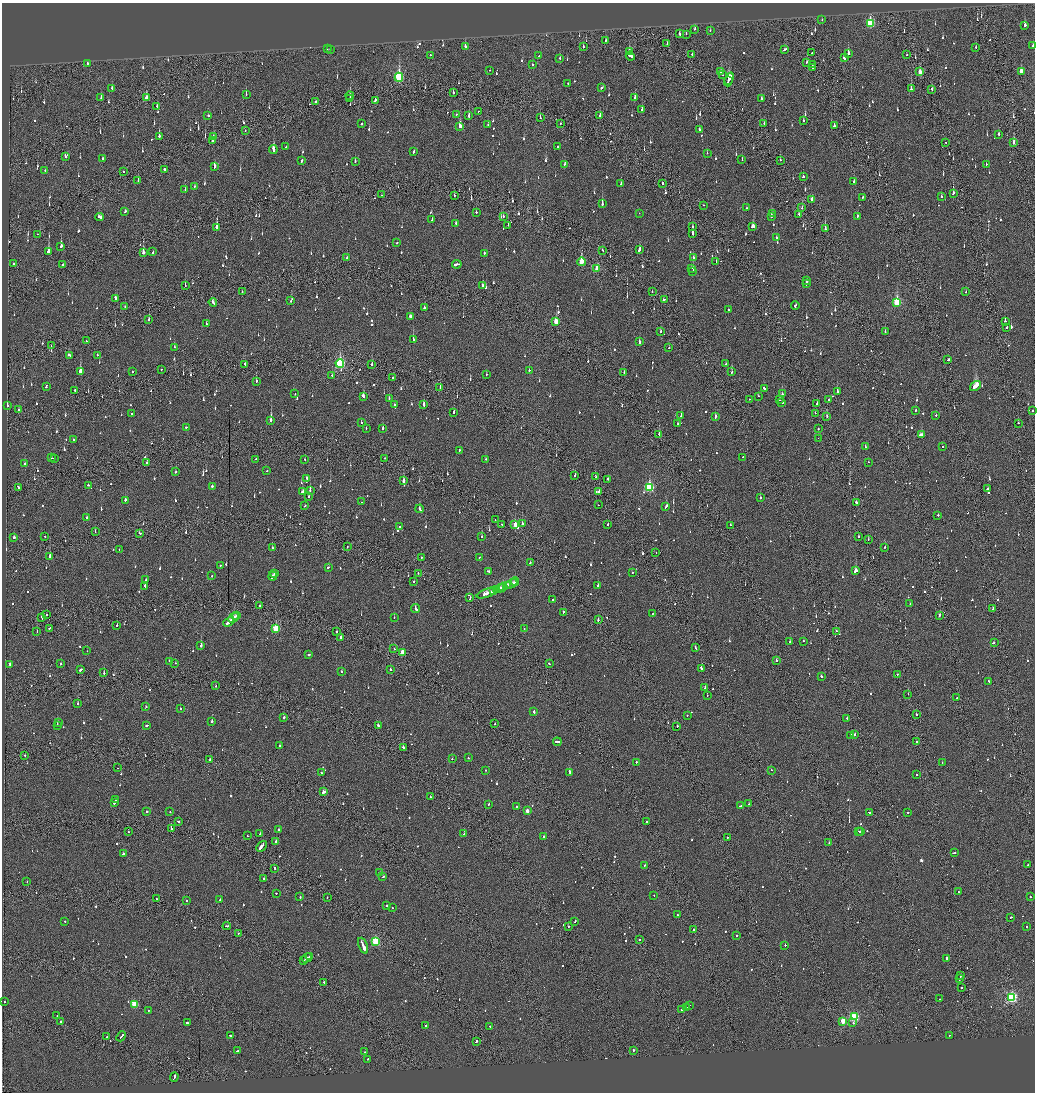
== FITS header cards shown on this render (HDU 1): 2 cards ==
NAXIS1  =                 2065
NAXIS2  =                 2180

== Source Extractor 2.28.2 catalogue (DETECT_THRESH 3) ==
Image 2065 x 2180 px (HDU 1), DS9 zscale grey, zoomed out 1/2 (1 PNG px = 2 x 2 image px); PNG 1037 x 1094 px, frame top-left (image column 1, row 2179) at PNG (2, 3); each listed source drawn as its Kron ellipse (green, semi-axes under 4 px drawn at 4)
Background -0.107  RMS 0.066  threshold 0.197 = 3 sigma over >= 5 px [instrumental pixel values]
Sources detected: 1268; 46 cannot appear on this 1/2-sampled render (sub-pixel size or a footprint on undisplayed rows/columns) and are neither listed nor drawn; of the other 1222, the 500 brightest by FLUX_AUTO listed and drawn (722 fainter detections omitted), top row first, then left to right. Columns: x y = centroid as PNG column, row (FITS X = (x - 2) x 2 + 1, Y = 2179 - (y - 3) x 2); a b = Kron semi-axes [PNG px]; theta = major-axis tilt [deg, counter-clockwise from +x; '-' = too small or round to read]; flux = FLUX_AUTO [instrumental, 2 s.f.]
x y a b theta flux
822 20 2 1 - 50
870 23 4 3 - 760
1025 25 3 2 - 94
695 29 3 2 - 94
710 30 2 2 - 55
680 34 3 2 - 110
686 34 2 1 - 61
605 41 3 2 - 63
667 44 3 1 - 60
465 46 4 2 - 160
1033 46 2 2 - 48
583 47 2 2 - 78
976 47 2 2 - 120
327 49 2 2 - 60
330 49 2 2 - 75
785 49 3 2 - 93
629 52 4 2 - 100
811 53 3 1 - 110
848 53 3 2 - 110
430 55 2 2 - 120
692 55 2 2 - 76
906 55 2 1 - 67
538 56 2 2 - 54
630 56 4 2 - 210
560 58 3 2 - 57
844 58 3 2 - 83
807 62 3 2 - 85
87 63 2 2 - 51
813 64 2 1 - 49
532 65 2 2 - 97
813 67 3 1 - 63
490 70 2 2 - 93
721 71 3 1 - 200
1021 71 4 2 - 140
920 72 4 2 - 150
723 75 2 1 - 97
399 77 4 3 - 1100
729 79 7 2 69 520
728 81 2 2 - 260
568 84 2 1 - 57
602 87 3 2 - 93
112 88 3 2 - 68
911 89 4 2 - 180
932 89 3 1 - 150
453 93 2 2 - 290
246 94 3 2 - 91
350 96 4 2 - 70
101 97 3 2 - 50
146 98 3 2 - 92
635 98 3 2 - 69
761 98 2 2 - 68
350 99 2 2 - 300
375 100 3 2 - 180
315 101 2 2 - 160
157 106 3 2 - 72
642 110 2 2 - 190
478 111 2 1 - 75
456 114 2 2 - 62
208 115 2 2 - 110
600 115 3 2 - 63
469 116 3 2 - 160
540 118 3 2 - 61
803 121 2 2 - 62
560 123 2 1 - 57
764 123 2 2 - 53
361 124 2 2 - 110
488 125 2 2 - 48
834 125 3 2 - 130
460 126 4 2 - 200
245 130 3 1 - 56
699 130 3 2 - 78
999 134 2 2 - 250
159 136 2 2 - 660
213 136 2 1 - 180
212 141 2 1 - 64
945 142 2 2 - 61
1014 143 3 2 - 330
286 147 2 2 - 54
558 147 2 2 - 64
273 149 4 2 - 550
414 151 3 2 - 120
707 153 2 2 - 99
66 156 3 2 - 370
103 158 2 2 - 53
302 160 3 2 - 160
742 160 2 1 - 56
780 160 2 1 - 51
355 161 2 2 - 87
565 164 2 2 - 64
986 164 2 2 - 150
214 167 4 2 - 130
165 169 2 2 - 170
45 170 2 2 - 48
123 171 2 2 - 67
803 177 2 2 - 51
138 181 3 1 - 50
854 182 2 2 - 88
662 183 2 1 - 320
621 184 3 2 - 100
194 186 2 2 - 49
185 190 2 2 - 49
953 193 3 2 - 150
381 195 2 1 - 61
454 195 2 2 - 58
863 197 3 2 - 92
941 197 3 2 - 63
812 199 3 2 - 91
602 204 2 2 - 290
704 205 2 1 - 96
802 207 4 1 - 78
746 208 2 2 - 50
125 211 2 2 - 55
476 212 2 2 - 84
639 213 2 1 - 66
772 213 3 2 - 110
799 214 3 2 - 86
503 216 2 2 - 65
771 216 2 1 - 330
857 216 2 2 - 53
100 217 4 3 - 130
432 220 2 2 - 73
456 224 3 2 - 63
508 225 2 1 - 53
753 226 3 3 - 130
217 227 3 2 - 770
692 227 2 2 - 83
825 229 4 2 - 300
693 233 3 2 - 160
37 234 2 1 - 54
776 238 3 2 - 63
396 243 2 2 - 280
61 246 3 2 - 320
639 249 4 2 - 140
602 250 2 1 - 89
48 251 3 2 - 470
153 252 2 2 - 110
143 253 3 2 - 240
484 253 2 2 - 390
693 257 3 2 - 86
347 258 2 1 - 140
581 262 4 3 - 380
716 262 2 1 - 52
13 264 2 2 - 52
63 264 2 1 - 130
457 264 5 2 - 170
691 268 3 2 - 51
597 269 3 2 - 320
693 272 2 2 - 130
807 281 3 2 - 250
806 284 2 2 - 170
185 286 3 1 - 50
483 286 2 1 - 220
652 291 2 1 - 300
242 292 2 1 - 58
966 292 2 2 - 82
115 298 4 2 - 160
664 299 2 2 - 75
291 301 2 2 - 59
213 302 4 2 - 100
897 302 4 3 - 850
795 305 4 2 - 210
125 307 2 2 - 52
424 308 2 2 - 66
728 310 2 2 - 60
410 317 4 2 - 220
149 319 2 2 - 110
556 321 3 2 - 320
1005 321 2 2 - 170
206 324 2 2 - 76
1007 327 2 1 - 64
661 331 2 2 - 120
885 332 2 2 - 76
413 340 2 2 - 170
86 341 2 2 - 84
639 342 4 2 - 140
51 346 2 1 - 54
175 347 2 2 - 74
669 348 2 2 - 58
69 355 4 2 - 310
97 355 2 2 - 52
948 360 2 2 - 94
340 363 4 3 - 1700
245 364 2 1 - 72
726 364 2 2 - 51
372 365 2 2 - 51
161 369 2 1 - 100
529 370 2 2 - 220
80 371 3 2 - 570
132 372 2 2 - 58
624 372 3 2 - 49
732 372 2 2 - 79
486 374 2 2 - 68
332 375 2 2 - 81
393 377 2 1 - 69
256 381 3 2 - 91
46 386 3 2 - 89
976 386 6 2 35 3200
440 387 2 1 - 54
764 388 3 2 - 200
75 390 2 2 - 68
837 391 3 2 - 120
295 394 2 2 - 53
782 394 2 2 - 50
363 396 3 2 - 120
758 396 2 2 - 91
389 398 2 2 - 94
750 399 2 1 - 63
780 400 2 2 - 190
829 400 2 1 - 52
782 402 2 2 - 92
817 403 2 1 - 470
394 404 2 2 - 51
424 404 3 2 - 280
7 405 2 2 - 59
19 410 2 2 - 120
916 410 2 2 - 49
1032 410 2 2 - 100
454 412 2 2 - 140
815 413 2 1 - 51
131 414 2 2 - 74
936 415 2 2 - 67
681 416 2 2 - 200
715 416 4 2 - 150
827 416 2 2 - 170
271 420 3 2 - 770
361 423 2 2 - 62
1018 423 2 2 - 120
677 424 2 2 - 82
186 427 2 2 - 66
366 428 2 2 - 55
383 428 2 2 - 310
818 429 2 1 - 230
659 434 2 1 - 150
921 435 4 2 - 140
818 438 2 1 - 94
73 439 2 2 - 51
865 447 2 2 - 87
943 447 2 2 - 55
459 450 2 2 - 89
742 457 2 2 - 70
52 458 2 1 - 53
385 458 2 1 - 110
54 459 2 2 - 85
256 459 2 2 - 69
486 459 2 2 - 50
305 460 2 2 - 67
868 462 2 2 - 97
147 463 2 2 - 93
25 464 2 2 - 150
267 471 2 2 - 57
175 472 2 2 - 52
575 475 2 2 - 130
596 477 3 2 - 190
306 478 2 2 - 83
608 479 2 2 - 87
403 481 3 2 - 580
88 485 2 2 - 150
212 486 2 2 - 460
18 487 3 2 - 130
649 487 4 3 - 1200
988 488 3 2 - 110
310 491 2 2 - 60
302 492 4 2 - 140
599 492 2 2 - 160
309 496 2 2 - 91
760 498 2 2 - 580
125 500 2 2 - 150
361 502 2 2 - 59
856 502 3 2 - 100
598 505 2 1 - 82
305 506 3 2 - 49
666 507 3 2 - 180
420 509 4 2 - 150
938 515 2 2 - 64
87 518 2 2 - 49
495 520 2 1 - 53
502 524 2 2 - 80
522 524 2 2 - 220
608 524 2 2 - 63
515 525 3 3 - 190
730 525 2 2 - 90
399 526 2 2 - 64
95 532 2 1 - 49
140 533 3 2 - 82
45 536 2 1 - 150
858 536 2 2 - 87
14 537 2 2 - 1200
482 537 2 2 - 59
868 539 2 1 - 51
347 546 2 1 - 86
885 547 2 2 - 350
272 548 2 2 - 120
119 550 2 1 - 79
656 552 2 2 - 130
50 556 2 2 - 320
421 557 2 2 - 150
479 557 2 2 - 60
530 563 3 2 - 100
220 565 2 2 - 87
328 567 2 2 - 60
488 571 3 2 - 98
855 571 3 2 - 730
632 572 2 2 - 67
274 573 2 2 - 61
418 573 2 2 - 64
212 576 2 2 - 63
273 576 4 2 - 180
146 580 2 2 - 56
414 581 2 2 - 230
515 581 4 2 - 190
511 584 6 2 24 170
507 585 3 2 - 160
145 586 2 2 - 60
598 586 2 2 - 300
503 587 4 1 - 210
499 588 5 2 - 190
496 590 4 2 - 130
493 591 3 1 - 220
487 593 11 3 18 450
470 598 3 1 - 73
553 599 2 2 - 420
910 603 2 2 - 55
260 606 2 2 - 280
416 608 4 2 - 150
993 608 3 1 - 110
563 612 3 2 - 64
653 613 2 2 - 51
47 615 2 1 - 75
236 615 3 1 - 98
940 615 2 2 - 180
394 617 2 2 - 52
42 618 3 1 - 64
233 618 6 2 43 410
598 620 2 2 - 170
229 622 6 2 43 270
117 625 2 2 - 68
49 628 2 2 - 56
276 628 3 3 - 580
524 629 2 1 - 65
336 631 2 1 - 130
836 631 2 2 - 64
37 632 2 1 - 50
341 637 3 2 - 160
804 641 2 2 - 51
790 642 2 2 - 110
994 643 3 2 - 120
201 646 2 2 - 620
695 648 3 2 - 80
394 649 2 2 - 180
87 651 2 2 - 53
402 652 3 2 - 210
309 655 2 1 - 130
776 660 2 2 - 200
169 661 2 2 - 61
175 663 2 2 - 110
549 663 2 2 - 100
10 664 2 2 - 170
61 664 2 2 - 57
701 668 4 2 - 170
81 669 2 2 - 290
391 670 3 2 - 85
341 671 2 2 - 100
104 673 3 2 - 110
897 674 2 2 - 59
821 677 2 2 - 310
989 681 2 2 - 85
216 686 2 1 - 100
705 688 2 1 - 760
908 694 2 1 - 62
707 695 2 2 - 180
957 698 2 2 - 51
78 704 2 2 - 83
146 707 2 2 - 49
180 709 2 2 - 48
534 712 3 2 - 130
916 714 2 2 - 110
687 715 2 2 - 75
283 718 2 2 - 440
847 718 2 2 - 110
212 721 2 2 - 110
58 722 2 2 - 52
495 724 2 2 - 92
57 725 2 1 - 710
147 725 3 2 - 77
378 725 3 2 - 130
677 726 2 2 - 73
851 735 2 2 - 67
854 735 2 2 - 90
557 742 4 2 - 140
917 742 2 1 - 300
279 745 2 2 - 48
403 747 2 2 - 250
25 756 2 2 - 86
468 758 2 2 - 54
452 759 2 2 - 73
210 760 2 2 - 130
636 762 2 2 - 82
942 763 2 2 - 63
117 768 2 1 - 65
485 770 2 2 - 60
771 770 2 2 - 110
570 772 4 2 - 740
322 773 2 2 - 80
916 775 2 2 - 59
323 792 3 2 - 200
430 797 3 2 - 140
116 800 4 2 - 130
114 803 2 2 - 100
489 804 2 2 - 140
749 804 2 2 - 49
740 806 3 1 - 140
516 807 2 2 - 76
527 811 3 2 - 120
147 812 3 2 - 65
170 812 2 2 - 48
869 812 2 2 - 66
908 812 2 2 - 71
178 821 2 2 - 91
647 822 2 1 - 63
171 829 2 1 - 650
279 830 2 2 - 450
858 831 2 1 - 110
129 832 2 2 - 49
860 832 2 2 - 290
260 834 2 2 - 73
464 834 2 2 - 93
247 836 2 2 - 52
543 837 2 2 - 110
727 838 2 2 - 84
276 841 2 2 - 290
829 843 2 1 - 93
261 846 6 2 47 530
955 853 2 1 - 180
123 854 2 2 - 240
644 865 2 2 - 56
1028 865 2 1 - 68
275 868 2 2 - 200
379 873 3 2 - 130
383 877 3 2 - 120
263 879 2 2 - 70
27 882 2 2 - 51
958 892 2 2 - 89
276 893 2 2 - 69
654 896 2 2 - 63
300 897 2 2 - 100
1030 897 2 2 - 60
327 898 2 2 - 62
156 899 2 2 - 54
187 900 2 2 - 92
220 900 2 2 - 300
387 906 2 2 - 59
392 908 2 2 - 73
677 915 2 2 - 59
1011 917 2 2 - 87
65 921 2 2 - 49
575 921 2 1 - 69
227 926 4 2 - 310
568 926 2 2 - 140
1027 926 2 2 - 69
694 929 2 1 - 680
238 933 2 2 - 62
737 936 2 2 - 85
640 940 2 1 - 160
376 941 3 3 - 920
785 945 2 2 - 550
363 946 8 2 -66 1500
310 956 4 2 - 140
307 958 5 2 - 240
947 959 3 2 - 1000
304 960 2 1 - 69
960 976 2 1 - 100
960 979 3 2 - 200
323 982 2 2 - 110
961 988 2 1 - 99
1012 997 3 3 - 2000
939 999 2 2 - 53
4 1002 2 2 - 230
134 1004 3 3 - 420
689 1005 2 1 - 83
686 1007 2 2 - 87
148 1010 2 2 - 52
681 1010 2 2 - 110
57 1015 2 2 - 130
854 1017 3 3 - 1300
843 1021 3 3 - 290
61 1022 2 2 - 63
187 1023 2 2 - 180
853 1023 2 2 - 170
426 1025 2 2 - 48
490 1026 2 2 - 59
230 1035 2 2 - 55
949 1035 2 2 - 170
121 1036 5 1 - 180
107 1037 2 2 - 84
476 1041 3 2 - 290
633 1050 2 2 - 61
237 1051 4 2 - 100
365 1052 2 2 - 71
368 1059 2 2 - 67
174 1077 5 2 - 220
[722 fainter detections neither listed nor drawn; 46 sub-pixel or undisplayed-footprint detections neither listed nor drawn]